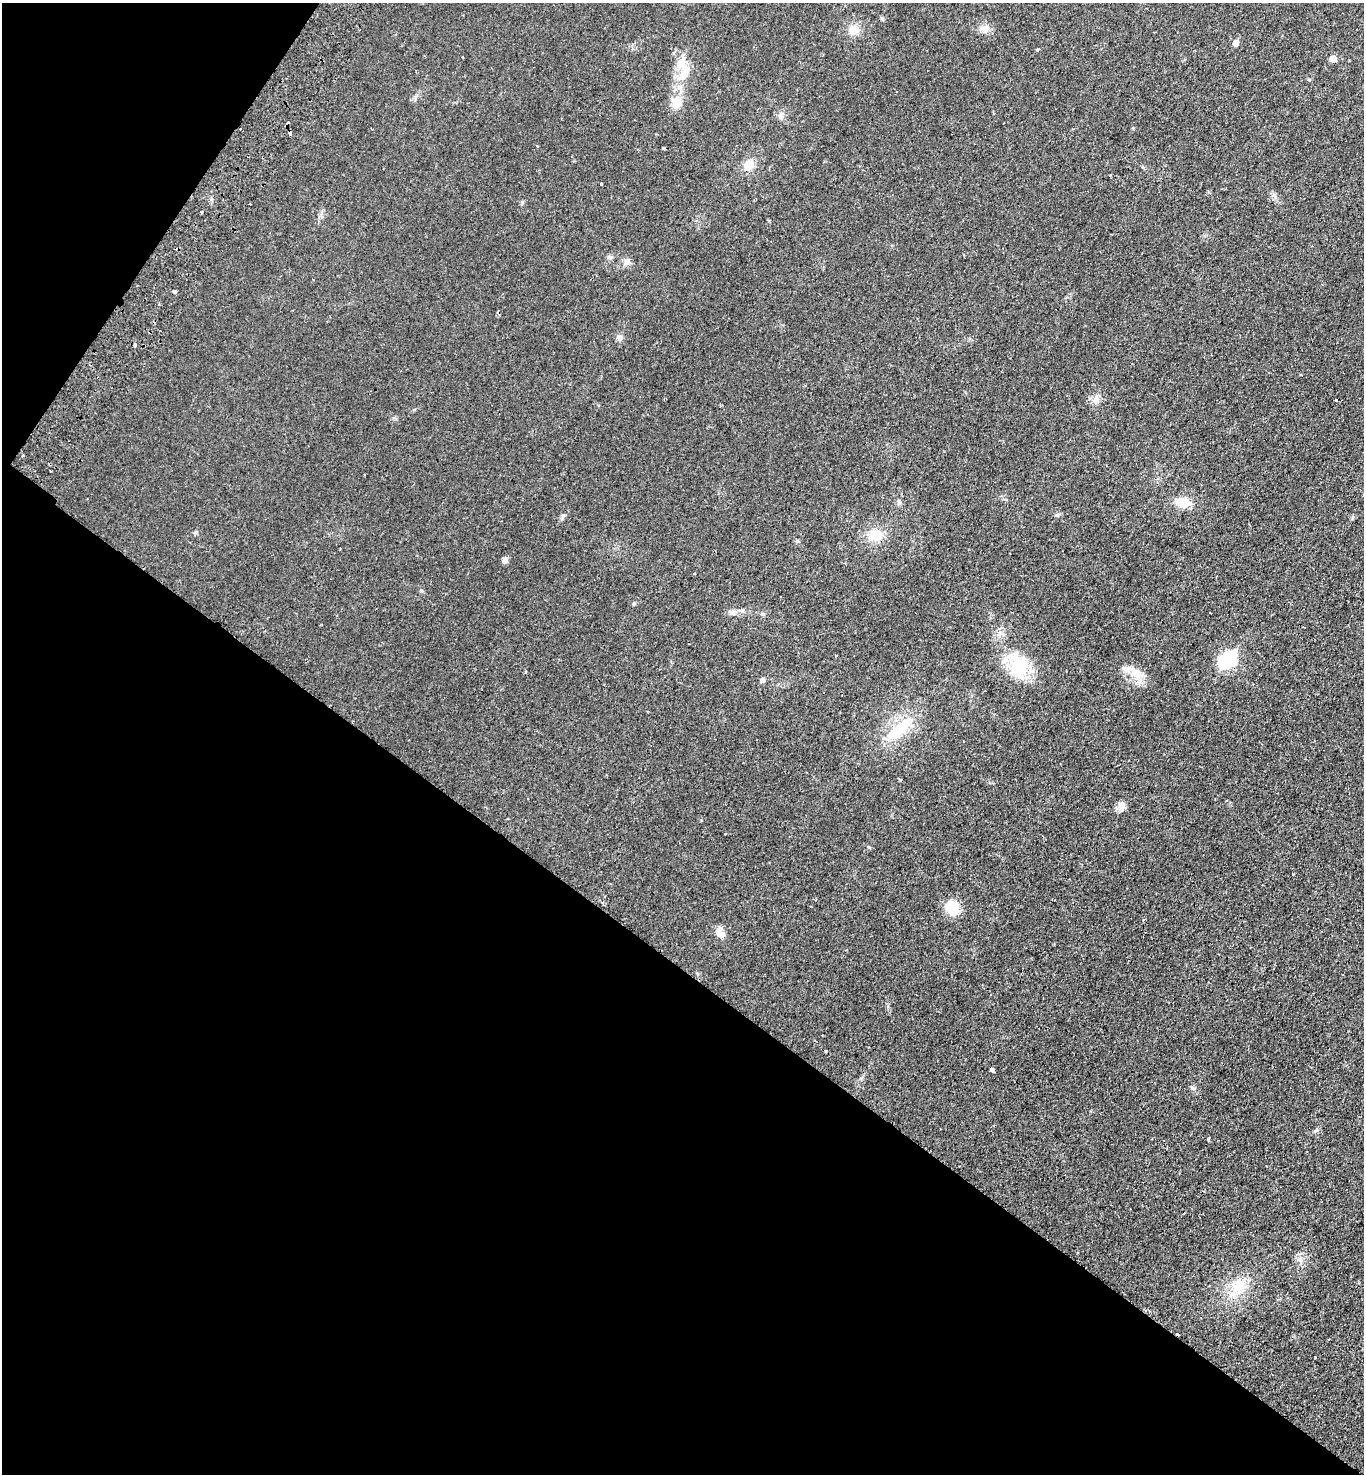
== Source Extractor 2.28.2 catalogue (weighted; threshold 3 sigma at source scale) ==
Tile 9 of 4 x 4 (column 1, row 3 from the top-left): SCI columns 205-1566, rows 1512-2983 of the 5996 x 5963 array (HDU 1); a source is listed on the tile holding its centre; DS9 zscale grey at full resolution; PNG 1366 x 1476 px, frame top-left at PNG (2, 3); no overlay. Shown black and unused: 38% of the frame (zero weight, under 2 of 3 exposures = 3% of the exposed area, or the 3 px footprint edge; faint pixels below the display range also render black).
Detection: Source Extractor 2.28.2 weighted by HDU 2 'WHT'; one run over the whole footprint, this tile lists its part. Background 0.0278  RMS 0.0048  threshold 0.0217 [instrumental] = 3 sigma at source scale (4.5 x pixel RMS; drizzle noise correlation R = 1.50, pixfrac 1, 0.05/0.05 arcsec/px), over >= 5 px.
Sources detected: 48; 1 inside a brighter object's white glare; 4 cosmic-ray / hot-pixel residue — not listed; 1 inside a brighter listed object's ellipse — not listed separately; the other 42 listed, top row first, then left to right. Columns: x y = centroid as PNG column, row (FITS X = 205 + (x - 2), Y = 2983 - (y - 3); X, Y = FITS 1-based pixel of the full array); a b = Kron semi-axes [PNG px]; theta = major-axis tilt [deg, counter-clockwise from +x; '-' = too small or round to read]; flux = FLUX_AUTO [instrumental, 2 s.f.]
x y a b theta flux
985 28 11 9 16 3.4
854 30 12 11 - 5.3
1236 42 6 5 - 3
1037 50 4 3 - 1
463 57 3 2 - 0.5
1333 59 6 5 - 4.1
684 73 28 13 60 10
677 103 16 13 77 6.6
781 115 9 6 41 1.6
240 129 2 2 - 0.4
664 148 3 3 - 0.96
748 165 14 11 56 5.3
601 184 3 3 - 1.4
1274 196 9 3 -45 1
202 212 3 2 - 0.69
609 257 7 5 -14 1.1
627 261 10 8 51 2.2
175 292 3 3 - 2.8
619 338 8 7 - 1.7
135 345 4 3 - 2.2
1096 400 10 8 62 2.6
1336 400 3 2 - 0.41
23 455 3 3 - 1.1
1183 502 15 11 -13 7.7
875 535 16 14 1 8.7
505 560 6 5 - 2.2
634 603 5 3 - 0.55
733 612 9 8 - 1.8
1230 658 7 6 - 43
1019 667 24 18 -88 24
525 672 4 3 - 0.4
1137 674 16 11 -43 6
762 680 6 5 - 1.2
900 728 36 14 42 20
1122 805 12 8 -76 2.7
952 908 16 15 - 10
720 933 15 8 -70 3
826 1051 4 2 - 0.42
992 1070 5 3 - 2.6
1300 1260 6 6 - 1.2
1239 1286 23 18 -89 11
1315 1357 3 2 - 0.45
Overlapping masked pixels (flux is a lower limit): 1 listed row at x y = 240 129
Unlisted compact peaks at least as high as the median listed source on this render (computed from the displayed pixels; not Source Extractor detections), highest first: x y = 1057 515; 1192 1088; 563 515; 869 847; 1316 1130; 882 18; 900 780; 1293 874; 421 591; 196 532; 1133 128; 522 202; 415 97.